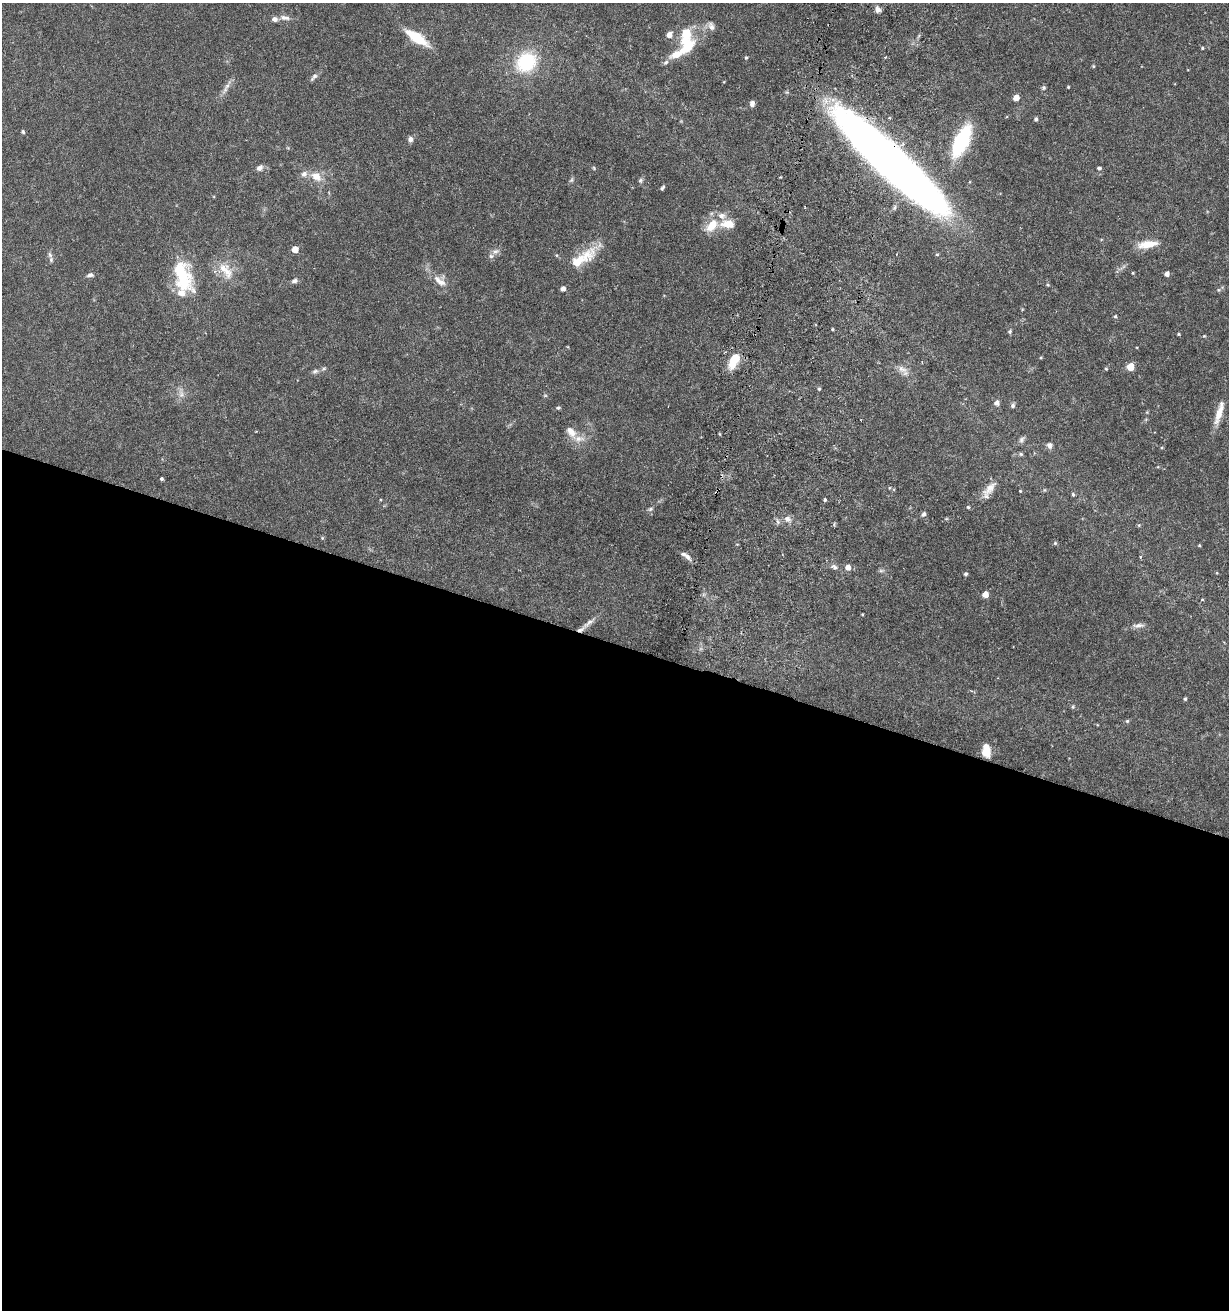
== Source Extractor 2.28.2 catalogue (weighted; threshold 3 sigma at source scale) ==
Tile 14 of 4 x 4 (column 2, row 4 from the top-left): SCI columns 1568-2794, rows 24-1331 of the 5531 x 5284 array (HDU 1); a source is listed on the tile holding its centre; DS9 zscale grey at full resolution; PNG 1231 x 1312 px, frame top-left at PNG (2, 3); no overlay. Shown black and unused: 51% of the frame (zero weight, under 5 of 9 exposures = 3% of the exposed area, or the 3 px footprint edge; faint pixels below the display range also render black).
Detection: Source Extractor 2.28.2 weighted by HDU 2 'WHT'; one run over the whole footprint, this tile lists its part. Background 0.0301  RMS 0.0015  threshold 0.00621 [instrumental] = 3 sigma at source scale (4.09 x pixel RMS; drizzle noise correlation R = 1.36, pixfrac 0.8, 0.0396/0.0396 arcsec/px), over >= 5 px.
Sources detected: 114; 1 too faint to see at this stretch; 1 inside a brighter object's white glare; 1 cosmic-ray / hot-pixel residue — not listed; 13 inside a brighter listed object's ellipse — not listed separately; the other 98 listed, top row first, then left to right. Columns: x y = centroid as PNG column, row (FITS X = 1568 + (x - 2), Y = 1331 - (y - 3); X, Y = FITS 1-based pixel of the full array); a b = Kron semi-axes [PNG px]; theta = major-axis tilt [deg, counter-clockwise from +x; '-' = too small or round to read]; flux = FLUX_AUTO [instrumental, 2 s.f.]
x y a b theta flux
878 9 8 7 - 0.62
284 18 14 6 -9 0.74
711 26 12 7 -69 0.65
669 35 7 6 - 0.9
417 38 19 7 -34 6.3
687 45 22 17 45 4.3
1202 48 4 3 - 0.14
746 57 5 4 - 0.17
526 62 26 22 40 7.9
666 62 8 7 - 0.38
1093 66 4 4 - 0.15
314 77 14 6 50 0.49
226 87 25 5 60 0.87
1068 87 3 3 - 0.13
1044 88 5 5 - 0.25
1016 97 5 4 - 1.4
752 104 6 5 - 0.53
1036 119 5 4 - 0.24
23 132 5 4 - 0.2
410 139 7 6 - 0.51
961 141 27 11 65 13
890 162 121 23 -42 140
259 168 8 7 - 0.55
594 168 6 3 -72 0.14
1099 168 4 4 - 0.31
316 176 15 10 -31 1.7
640 180 7 6 - 0.29
662 188 6 3 56 0.26
728 224 17 10 -2 1.9
712 225 17 10 46 2.7
1147 244 24 9 8 2.3
295 249 5 5 - 1.9
496 251 11 6 6 0.53
937 254 5 3 - 0.14
50 255 8 5 -70 0.35
578 261 45 15 24 3.6
226 270 29 14 -53 2.8
1133 273 5 3 - 0.13
1167 274 4 4 - 0.7
90 275 9 5 8 0.4
182 276 36 23 -79 7.5
438 280 14 9 -48 1.1
294 281 8 5 13 0.43
1048 285 5 4 - 0.18
563 289 5 4 - 0.71
1218 290 5 5 - 0.2
1115 316 4 4 - 0.18
832 329 3 3 - 0.15
1010 331 5 5 - 0.23
1179 334 4 3 - 0.17
1204 336 5 4 - 0.15
1041 357 5 3 - 0.13
734 359 18 8 63 3.6
1130 367 5 5 - 3.7
1106 368 5 4 - 0.16
902 369 18 8 -30 1.1
315 371 9 6 23 0.42
819 389 4 4 - 0.2
181 393 17 6 -89 0.87
545 395 6 4 0 0.17
997 403 6 5 - 0.61
1013 405 7 5 82 0.31
558 408 5 5 - 0.23
1219 413 32 7 73 2
571 432 19 11 -54 1.5
720 434 5 3 - 0.13
1021 440 9 6 48 0.39
1049 445 8 7 - 0.48
1021 454 6 4 -15 0.26
161 479 4 3 - 0.26
990 488 25 10 48 1.7
1020 491 4 3 - 0.13
1073 494 5 4 - 0.25
825 500 4 3 - 0.24
968 507 4 4 - 0.19
650 509 7 5 28 0.28
923 514 7 5 70 0.34
788 519 11 8 -30 0.78
778 521 8 5 -70 0.34
1139 525 5 4 - 0.16
322 538 6 3 72 0.15
1055 543 5 5 - 0.22
1199 545 4 3 - 0.14
686 556 15 5 -33 0.74
1140 557 4 3 - 0.17
834 567 11 7 -26 0.52
848 567 5 5 - 0.93
881 570 8 4 8 0.26
966 574 4 4 - 0.26
985 594 5 5 - 1.3
1202 600 4 3 - 0.17
862 614 3 2 - 0.11
588 623 24 5 38 0.95
1138 625 16 6 5 0.73
1185 699 4 3 - 0.21
1073 707 5 5 - 0.2
1127 721 5 5 - 0.2
986 750 13 8 -87 2.3
Overlapping masked pixels (flux is a lower limit): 1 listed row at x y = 890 162
Isophote crosses this tile's border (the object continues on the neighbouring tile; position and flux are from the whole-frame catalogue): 1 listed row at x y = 890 162